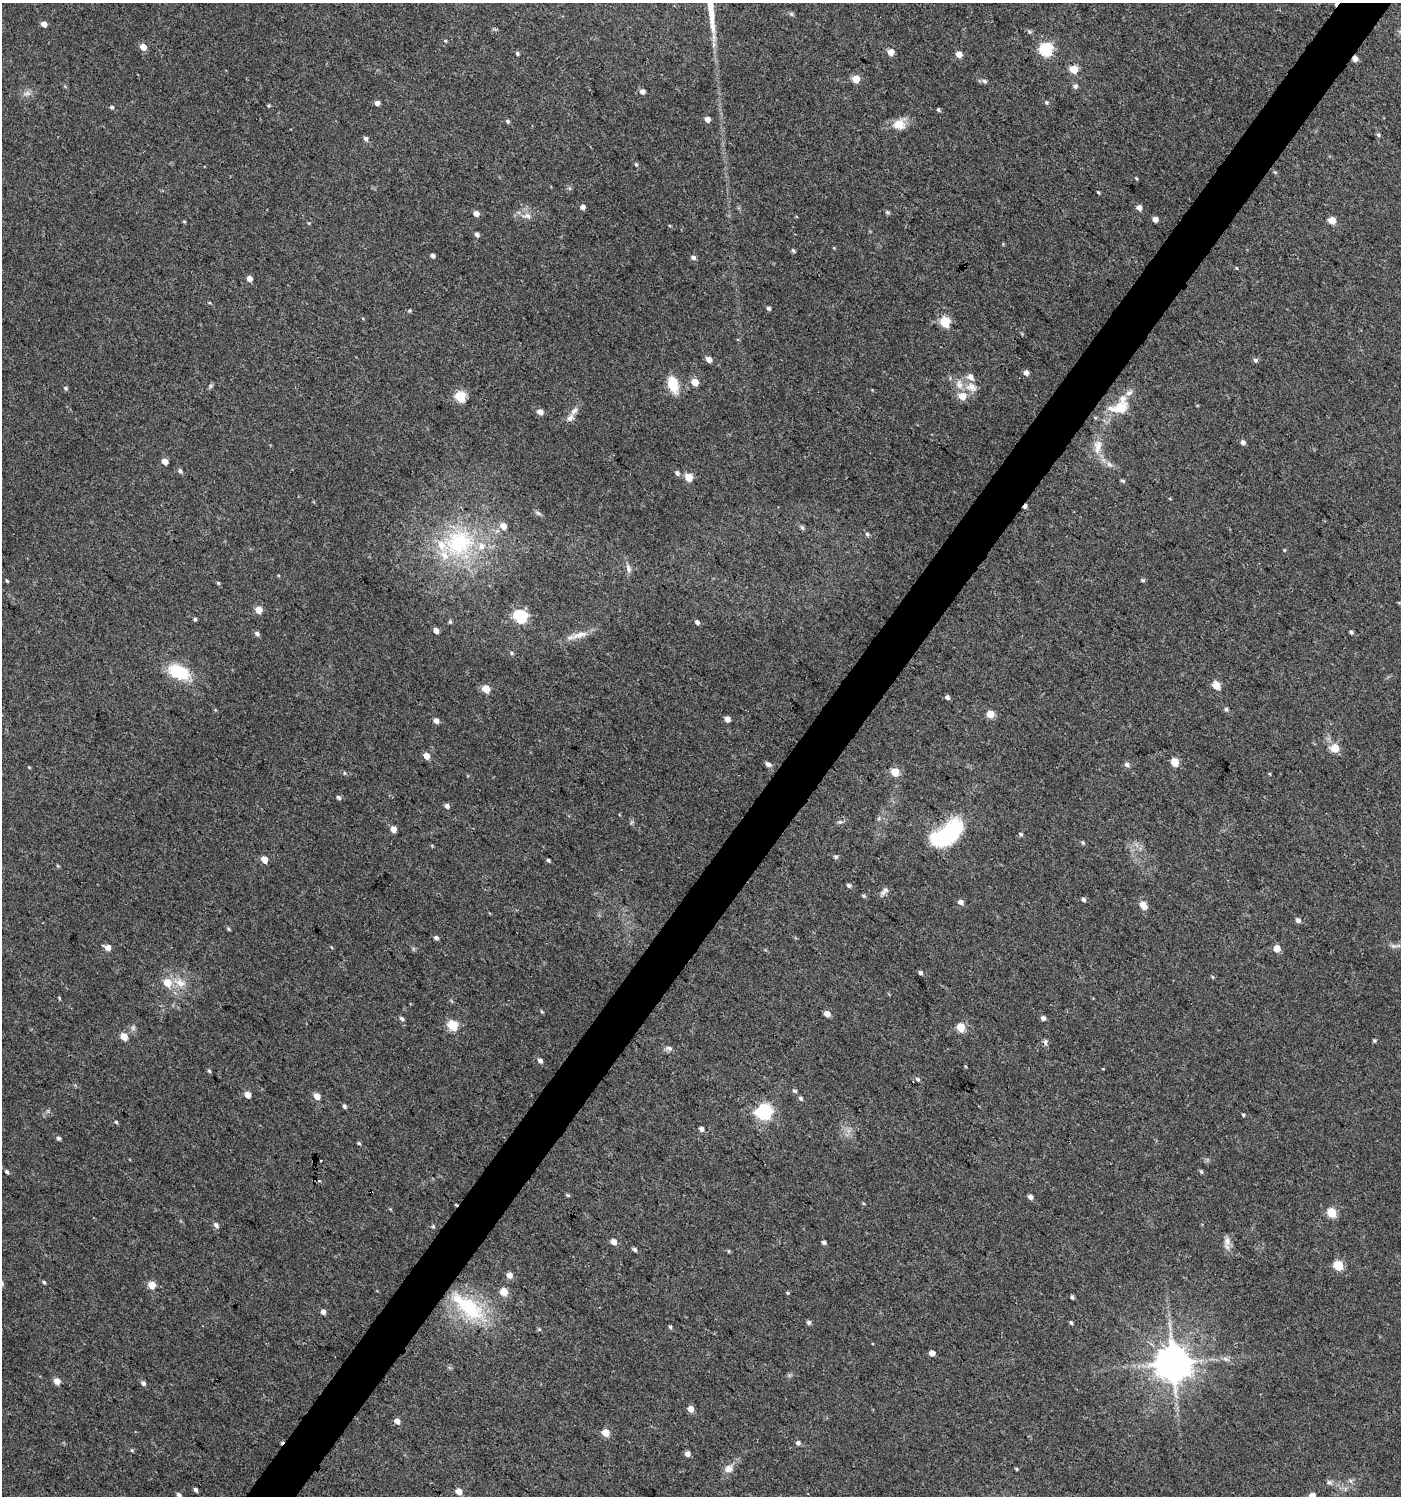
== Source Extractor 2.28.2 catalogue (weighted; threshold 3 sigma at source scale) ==
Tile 10 of 4 x 4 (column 2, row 3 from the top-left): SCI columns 1643-3041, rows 1496-2989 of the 6017 x 5984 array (HDU 1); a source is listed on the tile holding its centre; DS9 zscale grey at full resolution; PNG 1403 x 1498 px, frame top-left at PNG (2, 3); no overlay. Shown black and unused: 4% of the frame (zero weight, under 3 of 4 exposures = <1% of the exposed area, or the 3 px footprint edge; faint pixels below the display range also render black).
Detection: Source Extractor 2.28.2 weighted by HDU 2 'WHT'; one run over the whole footprint, this tile lists its part. Background 0.0233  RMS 0.004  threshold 0.0179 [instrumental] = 3 sigma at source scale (4.5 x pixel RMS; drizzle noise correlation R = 1.50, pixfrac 1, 0.0396/0.0396 arcsec/px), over >= 5 px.
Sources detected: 210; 1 too faint to see at this stretch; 6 cosmic-ray / hot-pixel residue — not listed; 9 inside a brighter listed object's ellipse — not listed separately; the other 194 listed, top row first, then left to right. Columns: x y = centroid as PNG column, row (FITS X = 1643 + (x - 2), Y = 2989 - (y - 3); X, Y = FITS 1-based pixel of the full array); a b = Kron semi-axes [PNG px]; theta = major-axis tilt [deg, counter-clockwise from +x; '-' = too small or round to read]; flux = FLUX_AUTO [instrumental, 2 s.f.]
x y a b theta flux
44 24 4 4 - 3.4
1029 32 7 5 -55 0.7
445 41 5 4 - 0.46
143 47 5 5 - 4
1046 50 6 6 - 55
890 52 5 5 - 4.5
517 53 4 4 - 0.76
959 54 4 4 - 4.3
1355 59 5 4 - 2.4
1074 69 5 5 - 14
856 79 5 5 - 9.2
984 81 7 5 -24 1
1075 86 6 6 - 1.1
642 91 5 5 - 2
27 93 10 6 20 1.6
1046 102 5 5 - 0.64
377 103 5 4 - 2.1
112 107 5 5 - 0.73
938 109 5 4 - 0.57
707 119 4 4 - 2.8
508 121 6 4 -42 0.64
899 124 14 12 -4 5.2
1378 135 6 4 -47 0.68
366 139 6 5 - 1.2
636 164 6 4 -70 0.67
1275 172 5 4 - 0.49
1136 178 5 3 - 0.36
1098 192 3 3 - 0.46
582 207 5 4 - 2
1139 207 5 4 - 2.8
887 212 5 5 - 0.72
476 213 5 5 - 2.8
527 216 14 6 -3 2.4
1155 219 4 4 - 2.8
184 221 5 3 - 0.38
1332 221 5 5 - 7.7
477 234 5 5 - 1.2
793 250 5 4 - 0.7
432 256 4 4 - 1.3
693 257 6 5 - 1.2
1236 268 4 3 - 0.32
249 278 4 4 - 3
768 308 5 4 - 0.94
409 311 5 4 - 0.49
945 322 5 5 - 24
709 359 5 4 - 2.9
1256 360 6 6 - 0.95
1026 373 5 5 - 1.9
695 382 5 5 - 7.5
673 384 17 10 -73 9.7
210 386 7 4 71 0.69
972 387 17 12 -23 4.3
65 388 5 4 - 0.7
962 396 6 5 - 6.2
460 397 5 5 - 29
1121 408 22 17 29 9
574 411 12 6 48 1.9
540 412 5 5 - 2.7
1243 442 5 4 - 1.6
1098 446 18 10 81 4.7
164 461 5 4 - 3.9
1109 464 9 6 -31 1.5
180 471 6 5 - 0.95
677 473 6 5 - 1.1
689 477 5 5 - 10
1123 481 5 4 - 0.6
538 513 8 4 -44 0.86
503 526 6 6 - 3.9
802 527 6 5 - 0.86
867 534 6 5 - 0.8
459 543 45 41 44 47
1284 550 5 3 - 0.34
628 568 13 6 -75 1.7
1142 580 5 4 - 0.65
7 581 5 3 - 0.49
218 583 5 4 - 0.5
258 610 5 5 - 6
520 616 6 6 - 55
195 619 4 4 - 0.68
450 622 5 4 - 0.58
697 622 5 4 - 1.1
436 630 5 4 - 2.4
1351 632 4 4 - 0.82
257 633 6 5 - 1.1
580 635 27 7 16 4.2
511 653 6 4 -42 0.64
179 672 26 15 -23 15
1216 686 5 5 - 9.3
485 689 5 5 - 9.8
947 697 5 4 - 1.1
1226 709 6 4 -74 0.82
990 714 5 5 - 8.7
727 719 4 4 - 3.3
436 721 5 4 - 2.3
1335 748 5 5 - 12
426 756 5 4 - 4.4
1175 762 5 5 - 11
768 764 8 6 -35 1.2
1127 765 6 5 - 1.4
895 772 5 5 - 15
344 773 5 5 - 0.57
338 797 6 4 -34 0.97
447 806 5 5 - 1.4
393 829 4 4 - 4.1
947 834 41 19 36 34
1021 834 5 5 - 0.78
1083 843 5 4 - 0.6
432 846 5 3 - 0.38
836 857 6 5 - 0.73
264 859 5 4 - 6
548 860 4 3 - 0.64
849 885 5 5 - 0.9
885 890 9 6 -39 1.2
864 896 6 4 -17 0.64
1083 899 4 4 - 1.1
961 902 5 4 - 2.2
1143 906 12 8 -55 2.5
1298 920 6 5 - 1.4
228 929 5 4 - 0.52
436 937 6 4 -25 1.1
108 947 6 5 - 2.7
331 947 5 3 - 0.3
1277 949 5 4 - 6
920 973 4 4 - 1.1
1213 977 5 3 - 0.41
167 982 6 6 - 7.1
180 983 19 10 -23 4.7
59 998 5 3 - 0.37
542 1012 5 3 - 0.4
827 1014 5 4 - 3.8
1043 1018 5 5 - 1.2
402 1019 7 5 -44 0.93
453 1025 5 5 - 24
961 1027 5 5 - 14
124 1036 5 5 - 6.9
1374 1040 4 4 - 0.59
669 1048 10 5 -15 1.3
540 1060 6 4 -53 1.5
209 1071 5 4 - 0.61
918 1079 6 4 -40 0.73
795 1091 5 4 - 0.84
247 1095 5 4 - 4.6
317 1096 5 4 - 4.5
801 1098 5 5 - 0.91
344 1106 5 4 - 0.91
764 1112 6 6 - 99
1243 1115 4 3 - 0.56
116 1122 4 4 - 0.5
701 1129 5 4 - 1.7
58 1138 5 4 - 0.93
359 1143 5 4 - 0.48
1201 1171 5 4 - 0.58
7 1172 5 4 - 0.78
568 1195 5 4 - 0.53
1030 1197 5 4 - 1.8
1332 1213 5 5 - 19
216 1225 6 5 - 1.5
433 1226 5 5 - 0.51
1227 1241 15 8 85 2.6
614 1242 5 5 - 2.8
824 1242 4 4 - 1.1
635 1249 5 4 - 1
729 1251 5 3 - 0.43
1338 1266 5 5 - 21
510 1275 5 5 - 3.2
44 1282 5 4 - 0.62
152 1285 5 5 - 7.4
504 1292 5 5 - 8.1
787 1293 4 3 - 0.48
1072 1297 4 3 - 0.8
467 1306 60 23 -38 30
323 1311 5 4 - 2.1
809 1322 5 5 - 1
1071 1323 5 4 - 0.66
670 1327 4 4 - 0.66
539 1329 6 4 -18 0.47
932 1353 4 4 - 3.4
1225 1359 8 6 -21 1.3
1173 1363 10 9 - 1000
57 1381 5 4 - 4.7
143 1383 6 5 - 1
691 1409 5 4 - 4.1
397 1421 5 5 - 2.6
606 1433 5 5 - 8.5
798 1443 5 5 - 1.1
132 1450 6 4 -45 0.51
687 1454 5 5 - 2.2
729 1469 12 9 28 2.7
1017 1469 4 4 - 0.39
1329 1482 8 5 -28 1
195 1490 5 3 - 0.94
459 1492 5 4 - 5.1
179 1495 5 4 - 1.3
1312 1496 5 4 - 5
Overlapping masked pixels (flux is a lower limit): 2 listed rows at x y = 1355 59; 947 834
Isophote crosses this tile's border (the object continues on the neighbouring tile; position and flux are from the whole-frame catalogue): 2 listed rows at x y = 179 1495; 1312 1496